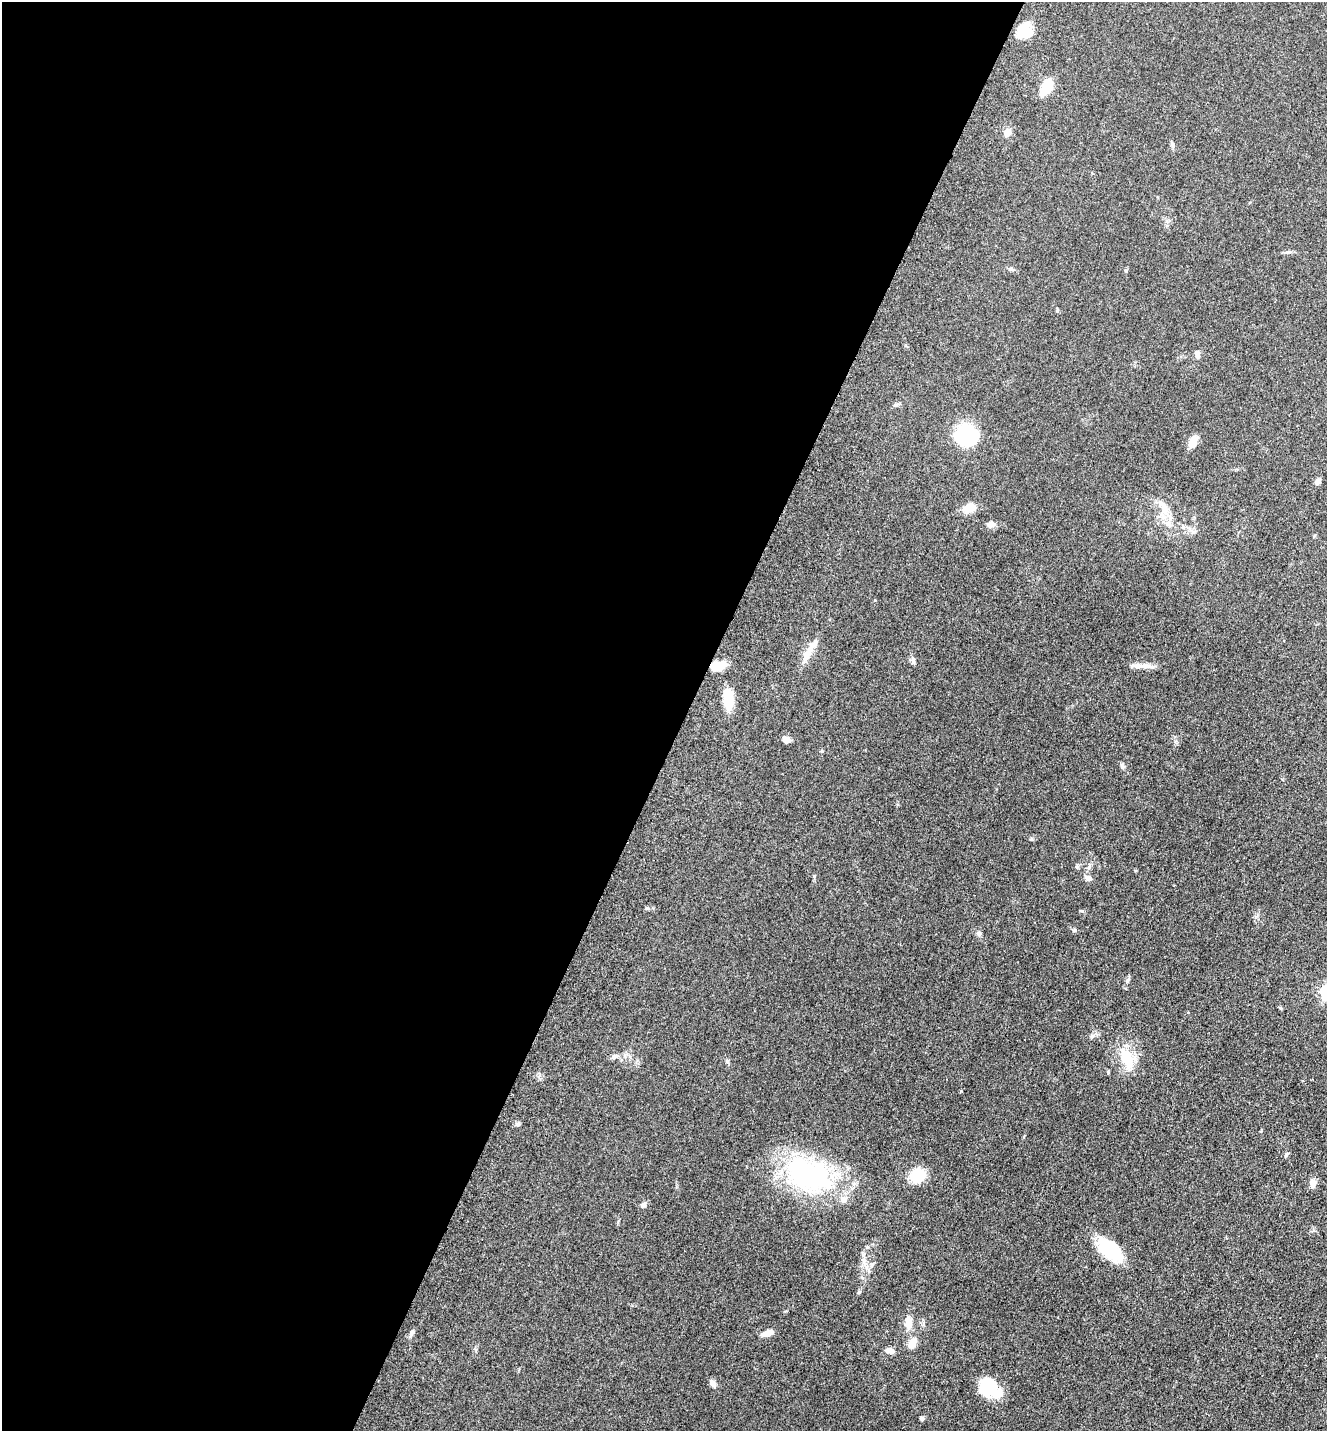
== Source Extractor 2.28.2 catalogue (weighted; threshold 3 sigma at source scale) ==
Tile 5 of 4 x 4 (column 1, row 2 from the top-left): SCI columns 298-1622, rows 2900-4328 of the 5805 x 5774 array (HDU 1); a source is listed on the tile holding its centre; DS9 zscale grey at full resolution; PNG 1329 x 1433 px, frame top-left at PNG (2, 2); no overlay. Shown black and unused: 52% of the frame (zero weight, under 3 of 5 exposures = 4% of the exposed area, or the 3 px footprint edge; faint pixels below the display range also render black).
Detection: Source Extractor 2.28.2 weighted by HDU 2 'WHT'; one run over the whole footprint, this tile lists its part. Background 0.0682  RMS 0.0061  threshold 0.0275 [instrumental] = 3 sigma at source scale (4.5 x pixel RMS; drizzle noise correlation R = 1.50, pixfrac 1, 0.05/0.05 arcsec/px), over >= 5 px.
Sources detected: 50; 4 inside a brighter listed object's ellipse — not listed separately; the other 46 listed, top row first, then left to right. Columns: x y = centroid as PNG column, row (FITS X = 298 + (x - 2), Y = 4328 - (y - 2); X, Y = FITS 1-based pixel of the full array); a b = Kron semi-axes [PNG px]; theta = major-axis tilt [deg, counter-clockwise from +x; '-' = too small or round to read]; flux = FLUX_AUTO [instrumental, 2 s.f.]
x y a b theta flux
1028 33 19 15 54 7.9
1046 87 13 7 60 21
1007 133 5 5 - 9.2
1172 145 10 5 -78 1.3
1011 269 6 5 - 0.99
1197 354 10 6 -84 2.4
896 405 6 5 - 1.1
965 435 23 20 -4 42
1193 442 13 8 72 6.4
1318 481 8 6 44 2.1
969 508 9 7 27 13
1164 508 25 11 -67 9.4
991 524 9 7 4 2.9
1193 532 6 6 - 1.5
807 655 21 8 64 6.1
913 660 9 5 83 1.4
718 666 14 8 20 11
1146 666 24 6 -1 4.6
728 699 24 11 -88 13
786 739 8 7 - 3.4
822 751 6 4 89 0.61
1122 766 7 5 -67 1.2
1088 878 9 6 -26 2.4
647 908 6 4 -18 0.73
1074 930 5 5 - 0.93
979 934 7 6 - 1.2
1128 980 6 4 71 1
614 1056 10 6 19 2.2
1127 1058 30 14 -66 16
727 1061 5 5 - 0.95
517 1124 6 5 - 1.3
1286 1154 8 4 52 1
808 1175 57 36 -21 100
917 1175 11 10 - 23
1313 1183 10 8 -88 3
643 1205 8 7 - 1.7
1110 1250 34 17 -37 26
864 1260 9 6 -89 2.7
909 1323 18 9 -82 5.7
412 1332 9 4 55 1.4
767 1333 15 6 18 4.5
912 1343 12 7 60 6.6
890 1350 11 6 -10 2.6
712 1383 9 7 -48 2.5
989 1388 24 16 -43 25
922 1418 6 5 - 1.1
Unlisted compact peaks at least as high as the median listed source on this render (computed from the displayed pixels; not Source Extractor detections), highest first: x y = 1082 911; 859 1292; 814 876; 1031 839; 1057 311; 1092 1036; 1126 271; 875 600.